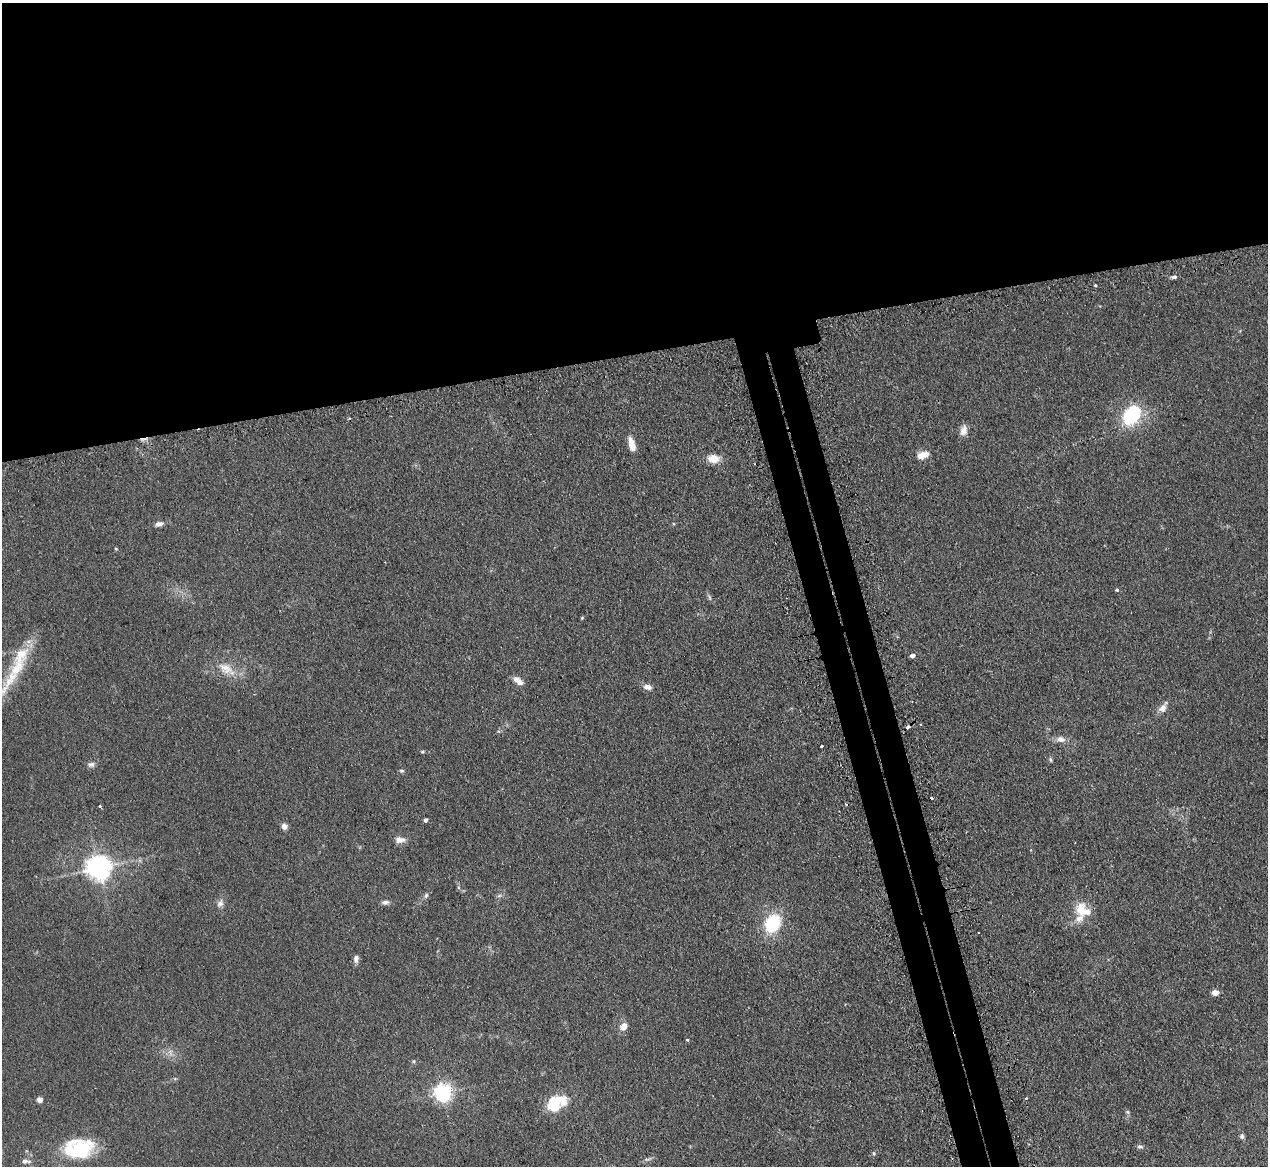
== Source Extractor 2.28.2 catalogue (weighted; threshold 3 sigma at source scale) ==
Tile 2 of 4 x 4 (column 2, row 1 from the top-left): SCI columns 1301-2566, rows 3658-4821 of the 5133 x 5106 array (HDU 1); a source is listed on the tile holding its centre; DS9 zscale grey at full resolution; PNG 1270 x 1168 px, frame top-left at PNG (2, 3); no overlay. Shown black and unused: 33% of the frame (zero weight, under 2 of 3 exposures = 4% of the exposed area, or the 3 px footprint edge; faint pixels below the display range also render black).
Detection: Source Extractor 2.28.2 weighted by HDU 2 'WHT'; one run over the whole footprint, this tile lists its part. Background 0.107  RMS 0.0075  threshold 0.0336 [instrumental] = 3 sigma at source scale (4.5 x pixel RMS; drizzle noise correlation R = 1.50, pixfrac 1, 0.05/0.05 arcsec/px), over >= 5 px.
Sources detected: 63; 1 too faint to see at this stretch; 3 cosmic-ray / hot-pixel residue — not listed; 7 inside a brighter listed object's ellipse — not listed separately; the other 52 listed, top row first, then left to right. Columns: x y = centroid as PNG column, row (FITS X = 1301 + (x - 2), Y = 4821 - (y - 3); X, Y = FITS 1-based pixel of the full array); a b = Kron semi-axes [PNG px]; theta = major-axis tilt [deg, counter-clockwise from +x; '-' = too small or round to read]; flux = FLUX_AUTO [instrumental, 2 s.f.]
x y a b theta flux
1174 277 7 4 13 1.9
1095 285 3 3 - 1.9
1131 415 13 10 50 67
963 430 14 9 79 5.4
632 444 18 7 -74 8.2
922 455 15 8 20 8.5
713 459 16 11 -4 8.6
159 524 11 6 10 3.6
116 548 5 4 - 0.78
1117 590 3 3 - 2.5
582 618 5 3 - 0.73
912 655 5 4 - 3.1
226 668 23 16 -28 15
11 679 66 13 58 30
518 681 14 7 -38 5.2
647 687 10 6 -13 4.5
1162 708 14 9 51 5.3
1060 739 12 8 -6 4.9
821 746 3 3 - 3.4
422 752 5 4 - 0.92
1050 760 7 4 -71 1.1
91 764 11 6 7 2.7
401 771 6 5 - 1.2
931 798 3 3 - 1.6
100 806 3 3 - 1.1
425 820 4 3 - 2.1
284 826 6 6 - 4.1
400 840 15 8 0 4.8
98 867 8 8 - 740
426 896 8 5 63 1.7
499 896 7 4 20 1.4
385 902 9 6 7 2.6
220 903 13 8 59 3.8
1080 909 21 15 66 15
772 923 18 13 62 45
356 959 10 6 84 3.3
1215 992 6 5 - 8
623 1027 9 8 - 6.4
687 1040 4 3 - 1.1
170 1053 12 6 -85 3.7
175 1079 6 4 0 1
443 1092 7 6 - 340
1026 1098 4 2 - 0.73
39 1099 5 4 - 6.7
553 1104 21 15 43 25
1127 1112 6 5 - 1.3
1242 1136 7 6 - 1.9
1140 1147 8 6 -11 1.9
81 1149 31 20 24 47
874 1153 6 4 -89 1
648 1159 13 4 13 2.1
25 1161 12 6 -6 3.4
Isophote crosses this tile's border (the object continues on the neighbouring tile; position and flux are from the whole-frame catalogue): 1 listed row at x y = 11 679